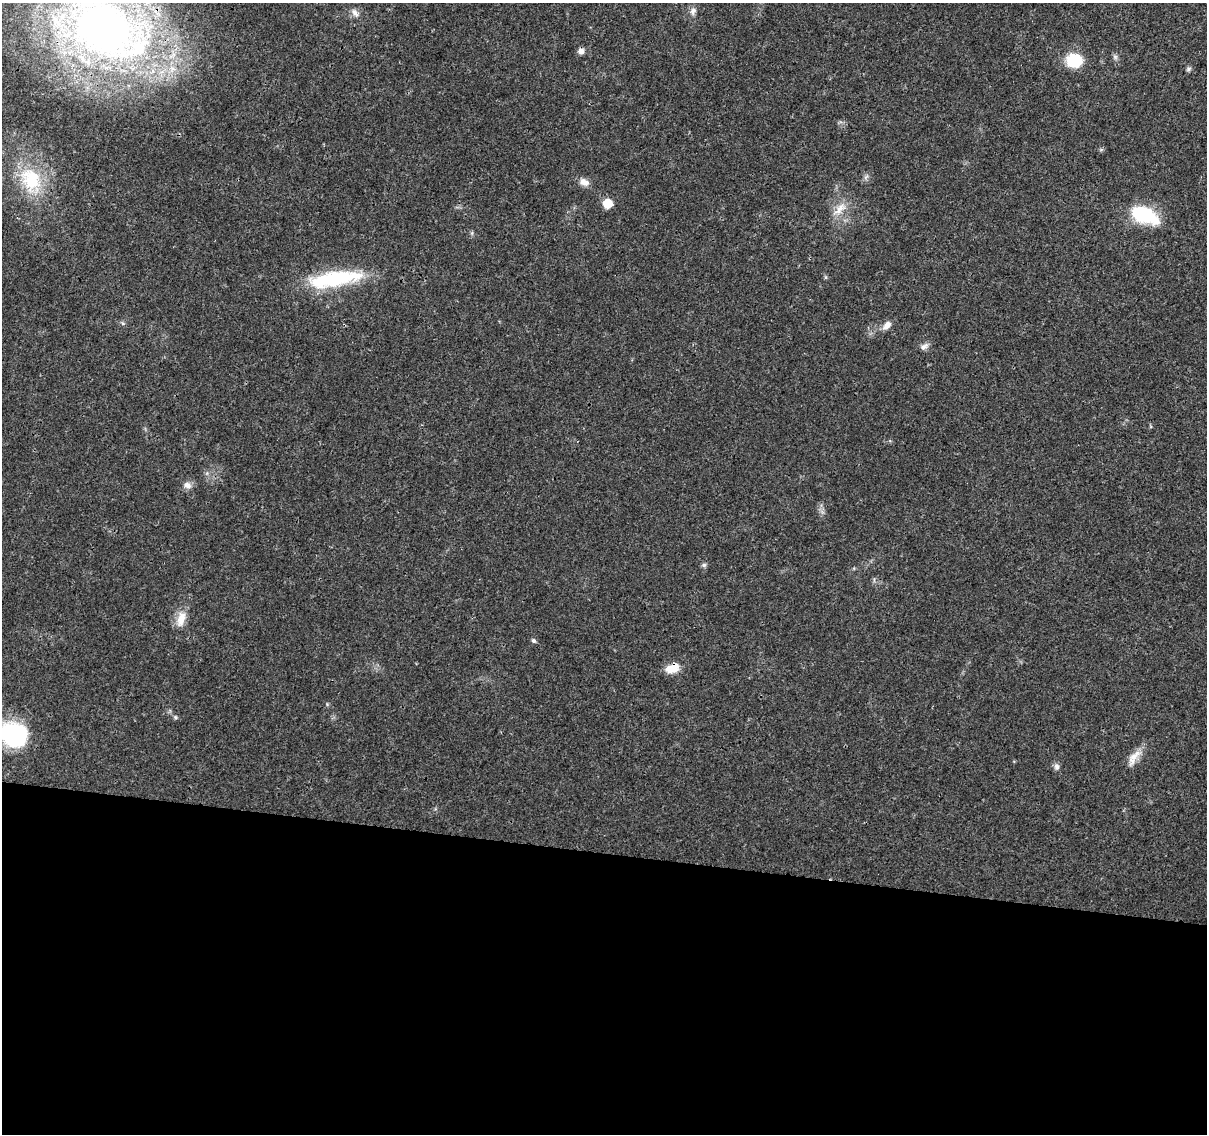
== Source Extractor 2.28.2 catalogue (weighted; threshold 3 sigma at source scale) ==
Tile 14 of 4 x 4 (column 2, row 4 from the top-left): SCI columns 1208-2412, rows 228-1359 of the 4833 x 5042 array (HDU 1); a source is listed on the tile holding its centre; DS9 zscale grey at full resolution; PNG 1209 x 1136 px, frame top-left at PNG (2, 3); no overlay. Shown black and unused: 25% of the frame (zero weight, under 3 of 4 exposures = <1% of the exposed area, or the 3 px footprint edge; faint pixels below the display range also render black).
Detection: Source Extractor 2.28.2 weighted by HDU 2 'WHT'; one run over the whole footprint, this tile lists its part. Background 0.024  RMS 0.002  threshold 0.00914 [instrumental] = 3 sigma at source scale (4.5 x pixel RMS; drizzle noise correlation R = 1.50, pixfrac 1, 0.0396/0.0396 arcsec/px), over >= 5 px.
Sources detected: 27; all 27 listed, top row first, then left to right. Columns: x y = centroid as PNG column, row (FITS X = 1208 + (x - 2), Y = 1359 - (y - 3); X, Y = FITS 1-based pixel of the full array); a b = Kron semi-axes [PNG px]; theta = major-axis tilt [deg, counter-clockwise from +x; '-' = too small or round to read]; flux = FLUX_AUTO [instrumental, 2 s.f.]
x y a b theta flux
693 11 11 7 73 0.95
355 13 13 6 -51 0.98
105 29 104 64 -26 160
581 51 7 7 - 1
1115 57 7 6 - 0.5
1074 60 14 12 1 9.1
1188 69 7 6 - 0.44
866 177 8 5 45 0.54
31 180 41 27 -66 14
584 182 13 9 -22 1.4
607 203 6 6 - 6
840 209 24 10 43 2.9
1144 215 26 13 -23 16
472 233 6 4 90 0.33
334 279 65 17 9 17
887 325 12 7 50 1.5
924 346 12 7 30 0.93
187 485 11 9 -13 1.2
704 565 7 5 1 0.45
181 619 24 11 74 2.9
534 641 6 5 - 0.47
672 668 17 11 23 3
327 704 5 4 - 0.24
175 717 5 5 - 0.32
13 735 23 18 -20 27
1134 756 27 10 54 2.5
1057 767 9 7 -84 0.75
Overlapping masked pixels (flux is a lower limit): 2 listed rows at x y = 105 29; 672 668
Isophote crosses this tile's border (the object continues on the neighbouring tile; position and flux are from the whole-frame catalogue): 2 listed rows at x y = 105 29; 13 735